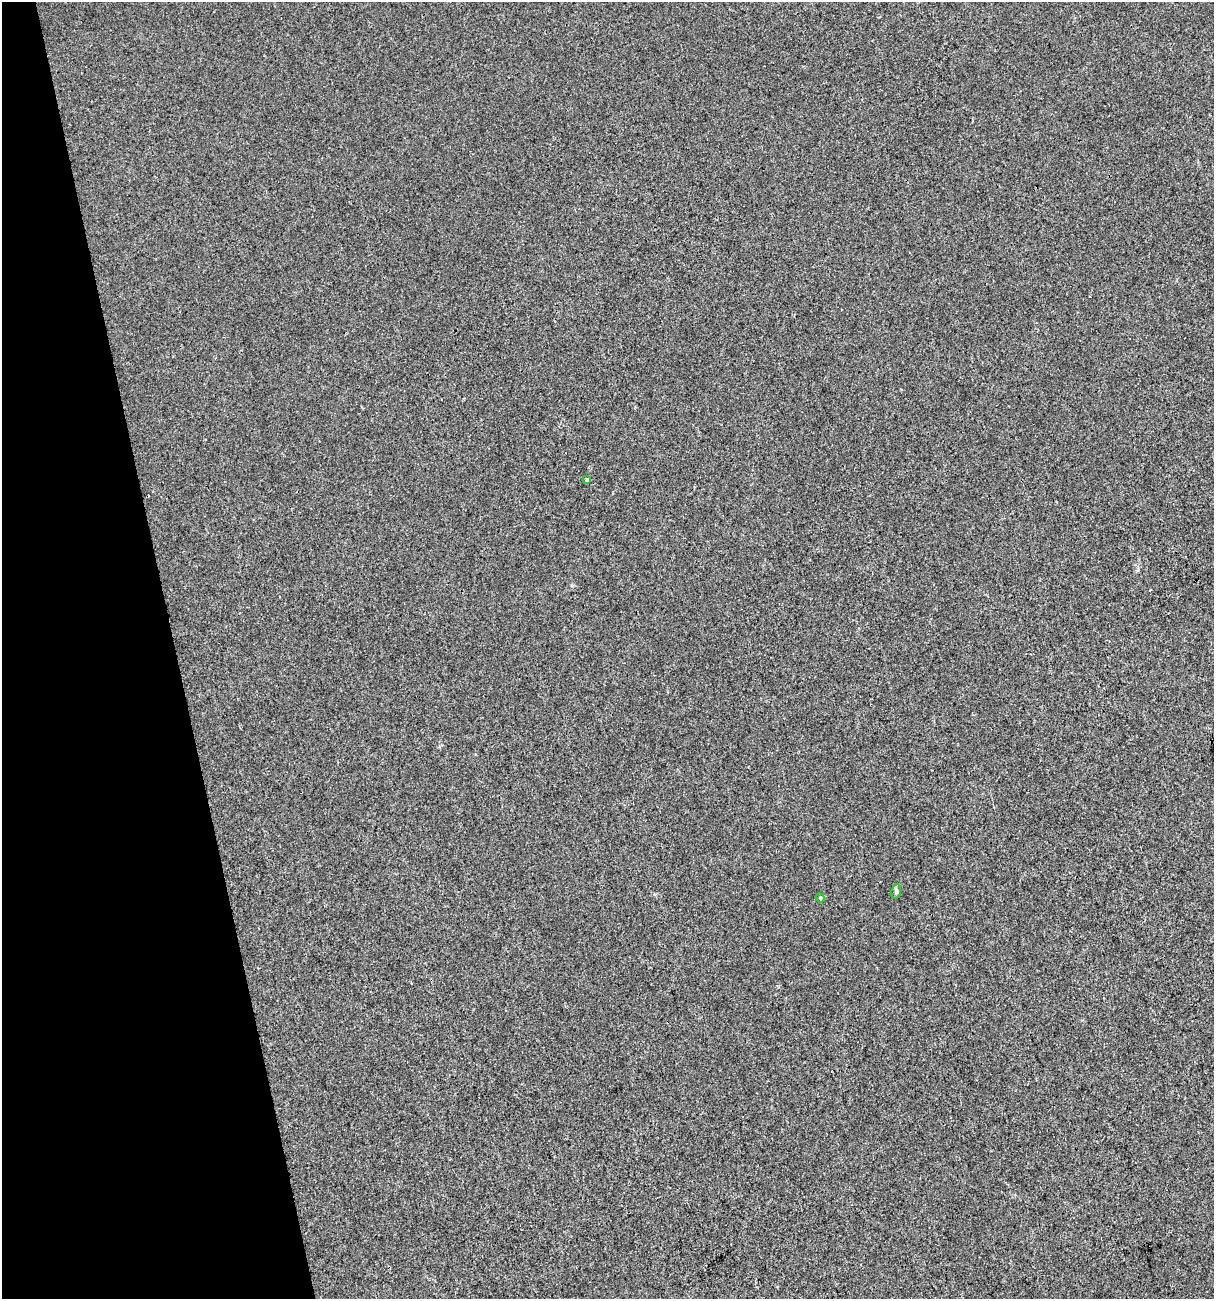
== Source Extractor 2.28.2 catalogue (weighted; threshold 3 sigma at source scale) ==
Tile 5 of 4 x 4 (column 1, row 2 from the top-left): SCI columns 101-1312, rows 2597-3893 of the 4995 x 5192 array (HDU 1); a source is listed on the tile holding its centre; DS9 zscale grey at full resolution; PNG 1216 x 1301 px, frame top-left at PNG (2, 2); each listed source drawn as its Kron ellipse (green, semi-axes under 4 px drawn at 4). Shown black and unused: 14% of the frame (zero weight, under 3 of 4 exposures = <1% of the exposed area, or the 3 px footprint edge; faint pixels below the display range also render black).
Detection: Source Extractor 2.28.2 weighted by HDU 2 'WHT'; one run over the whole footprint, this tile lists its part. Background 0.00113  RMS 0.0028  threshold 0.0127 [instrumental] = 3 sigma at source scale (4.5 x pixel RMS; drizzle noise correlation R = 1.50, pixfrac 1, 0.0396/0.0396 arcsec/px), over >= 5 px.
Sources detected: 3; all 3 listed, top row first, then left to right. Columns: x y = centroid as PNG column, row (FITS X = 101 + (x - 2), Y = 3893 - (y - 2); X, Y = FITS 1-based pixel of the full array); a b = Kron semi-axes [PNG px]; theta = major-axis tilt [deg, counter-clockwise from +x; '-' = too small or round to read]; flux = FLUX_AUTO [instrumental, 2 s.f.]
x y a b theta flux
587 480 4 3 - 0.65
896 891 7 5 80 0.6
820 898 5 4 - 0.32